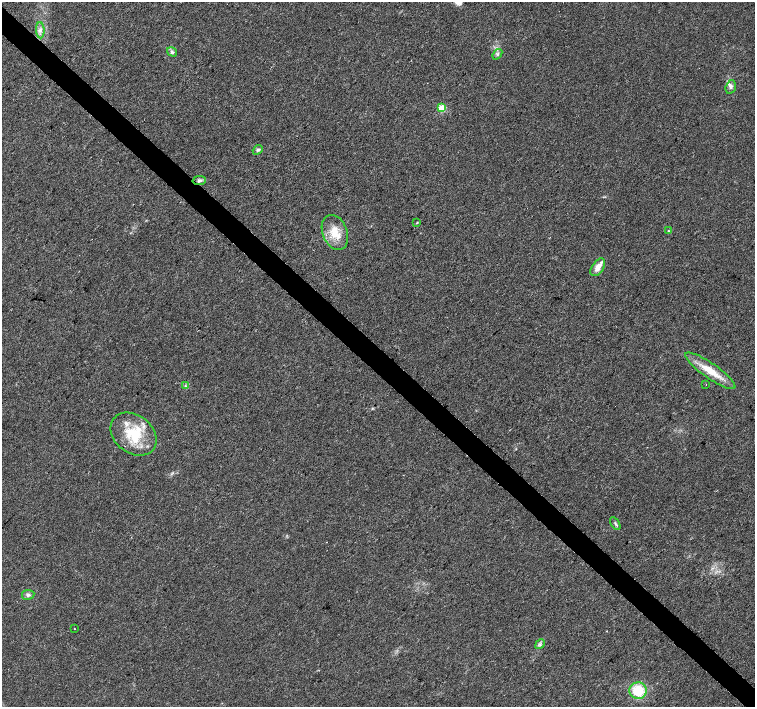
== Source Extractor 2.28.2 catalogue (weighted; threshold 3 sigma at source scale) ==
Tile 11 of 4 x 4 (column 3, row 3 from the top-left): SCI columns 3020-4524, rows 1638-3046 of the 6032 x 6027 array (HDU 1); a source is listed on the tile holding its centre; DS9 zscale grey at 2 x 2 block average (1 PNG px = mean of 2 x 2 image px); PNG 757 x 709 px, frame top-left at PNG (2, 2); each listed source drawn as its Kron ellipse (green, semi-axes under 4 px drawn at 4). Shown black and unused: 4% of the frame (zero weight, under 3 of 4 exposures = <1% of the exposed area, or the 3 px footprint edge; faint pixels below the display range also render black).
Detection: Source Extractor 2.28.2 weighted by HDU 2 'WHT'; one run over the whole footprint, this tile lists its part. Background 0.0212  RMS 0.0037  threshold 0.0165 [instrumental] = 3 sigma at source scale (4.5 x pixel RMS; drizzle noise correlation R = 1.50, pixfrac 1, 0.0396/0.0396 arcsec/px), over >= 5 px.
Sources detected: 22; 2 inside a brighter listed object's ellipse — not listed separately; the other 20 listed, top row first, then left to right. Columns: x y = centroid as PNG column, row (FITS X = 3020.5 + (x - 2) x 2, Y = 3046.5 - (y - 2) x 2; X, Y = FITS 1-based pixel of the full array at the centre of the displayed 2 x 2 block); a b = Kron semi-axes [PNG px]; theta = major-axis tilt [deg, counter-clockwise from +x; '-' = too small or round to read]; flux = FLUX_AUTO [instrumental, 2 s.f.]
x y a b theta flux
40 30 8 3 -87 3
172 52 5 4 - 1.9
497 54 6 3 51 1.7
731 87 7 5 72 2.6
442 108 3 3 - 34
258 150 5 3 - 1.7
199 181 7 4 10 2.8
417 223 4 2 - 0.64
669 231 3 3 - 0.74
335 232 18 12 -69 16
598 267 10 5 58 7
710 371 30 7 -35 19
706 385 2 2 - 0.28
185 386 4 2 - 0.86
134 434 25 19 -38 34
615 524 7 2 -59 1.5
28 595 6 5 - 2.4
74 629 2 2 - 0.83
540 644 5 3 - 1.7
638 691 9 8 - 26